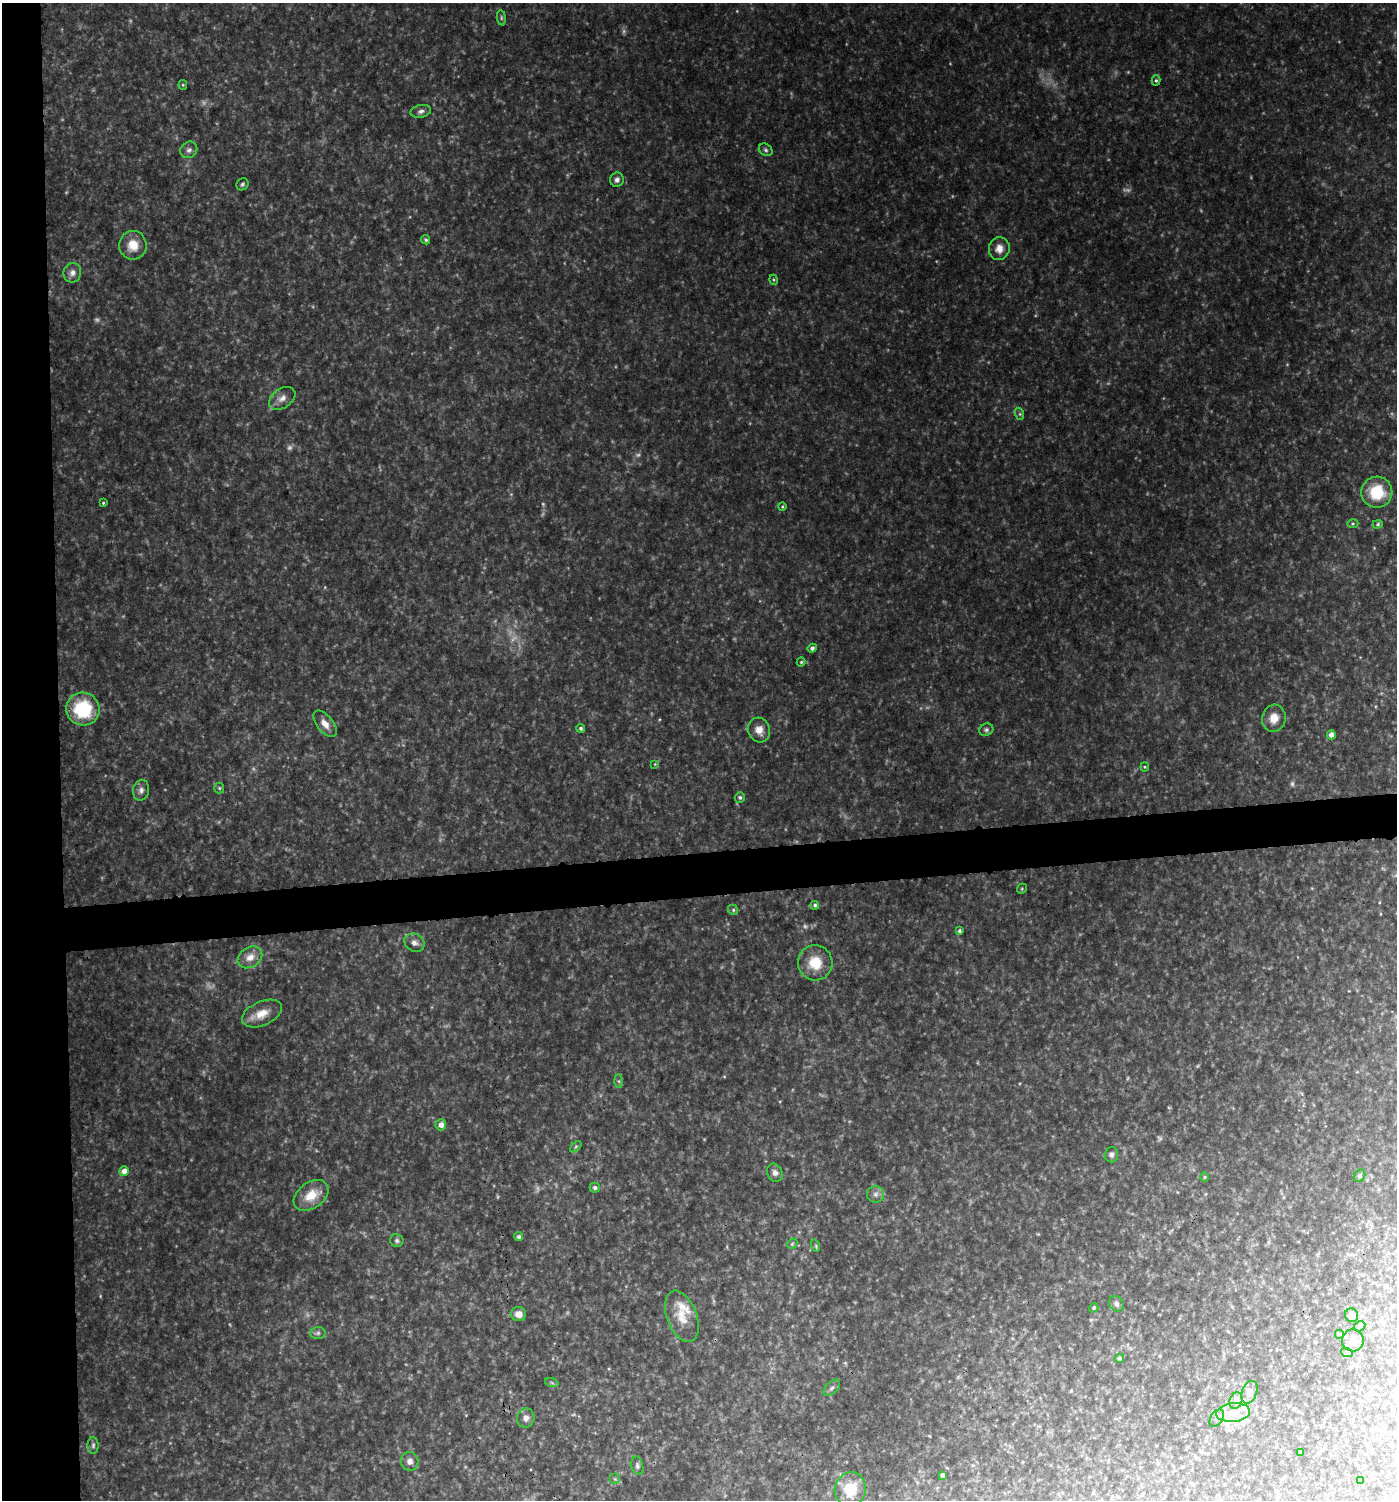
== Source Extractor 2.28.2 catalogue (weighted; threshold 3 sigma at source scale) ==
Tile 4 of 3 x 3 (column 1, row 2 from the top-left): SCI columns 6-1400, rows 1498-2995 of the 4238 x 4492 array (HDU 1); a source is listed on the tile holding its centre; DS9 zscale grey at full resolution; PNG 1399 x 1502 px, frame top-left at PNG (2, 3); each listed source drawn as its Kron ellipse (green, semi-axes under 4 px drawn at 4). Shown black and unused: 7% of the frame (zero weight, under 3 of 4 exposures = <1% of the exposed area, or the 3 px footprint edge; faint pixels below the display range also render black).
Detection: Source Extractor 2.28.2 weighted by HDU 2 'WHT'; one run over the whole footprint, this tile lists its part. Background 0.0914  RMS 0.0075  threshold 0.0339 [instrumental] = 3 sigma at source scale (4.5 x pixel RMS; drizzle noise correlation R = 1.50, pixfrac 1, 0.0396/0.0396 arcsec/px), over >= 5 px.
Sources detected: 97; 13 too faint to see at this stretch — neither listed nor drawn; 1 inside a brighter listed object's ellipse — not listed separately; the other 83 listed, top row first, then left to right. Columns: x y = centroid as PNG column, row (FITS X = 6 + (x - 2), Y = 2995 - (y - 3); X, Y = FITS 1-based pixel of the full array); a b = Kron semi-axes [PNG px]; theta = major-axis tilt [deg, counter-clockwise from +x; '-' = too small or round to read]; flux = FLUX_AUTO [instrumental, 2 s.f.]
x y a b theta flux
501 18 8 4 -82 1.2
1156 80 5 4 - 1.2
183 85 5 4 - 0.8
421 111 10 6 12 2.7
189 150 9 7 41 2.9
766 150 7 5 -34 1.7
617 180 7 6 - 2.7
242 184 6 5 - 1.5
426 240 5 4 - 1.2
133 245 14 13 - 12
999 249 11 10 - 6.9
72 273 10 8 71 4.1
774 280 5 3 - 0.94
282 398 14 9 35 5.6
1020 414 6 4 -72 1.2
1377 492 15 15 - 25
103 503 4 3 - 0.86
782 507 4 3 - 0.84
1353 523 5 3 - 0.93
1378 524 5 4 - 1.1
812 648 5 4 - 2.4
801 662 4 4 - 0.97
83 709 17 16 - 45
1274 718 13 11 76 9.2
325 724 15 8 -51 6.5
581 728 4 4 - 1.5
759 730 12 10 -65 7.5
986 730 7 6 - 1.8
1331 735 4 4 - 4.7
655 764 4 4 - 0.67
1145 767 4 4 - 0.82
219 788 5 5 - 1
141 790 10 8 78 3.6
740 797 5 5 - 1.5
1022 889 5 4 - 0.9
815 905 4 4 - 1.5
733 910 5 4 - 1.2
959 931 4 3 - 1.6
414 943 10 8 -31 3.7
250 957 13 10 33 7.5
815 963 17 17 - 21
262 1014 21 12 24 11
619 1081 6 4 -89 1.5
441 1125 5 5 - 4.8
576 1147 7 4 45 1.2
1111 1155 7 7 - 2.4
124 1171 5 5 - 5.8
775 1173 9 7 -66 3.5
1359 1176 6 5 - 1.8
1205 1177 5 3 - 0.72
595 1188 5 5 - 1.8
875 1194 8 8 - 3.2
311 1195 19 13 36 16
519 1237 4 4 - 1.3
397 1241 7 6 - 1.8
792 1244 6 4 45 1.1
816 1246 6 4 -73 1
1116 1304 8 7 - 2.3
1094 1308 5 4 - 1
519 1314 7 7 - 5.5
1352 1315 7 6 - 3.9
682 1316 27 15 -69 15
1360 1326 6 4 30 1.3
318 1333 7 6 - 1.9
1339 1334 5 5 - 0.95
1353 1340 11 11 - 4.9
1347 1353 6 3 -18 0.86
1119 1358 5 4 - 1.8
552 1383 7 4 -19 1.3
832 1388 10 6 44 2.2
1249 1392 12 7 69 3.7
1236 1401 8 6 69 2.8
1233 1413 17 9 6 10
526 1418 10 9 - 4.3
1217 1418 9 6 56 2.6
93 1445 8 5 89 1.7
1301 1452 3 3 - 0.87
410 1461 9 9 - 4
637 1466 9 6 -78 2
943 1475 4 3 - 2
615 1479 5 5 - 1.4
1360 1481 4 4 - 0.67
850 1489 17 15 75 25